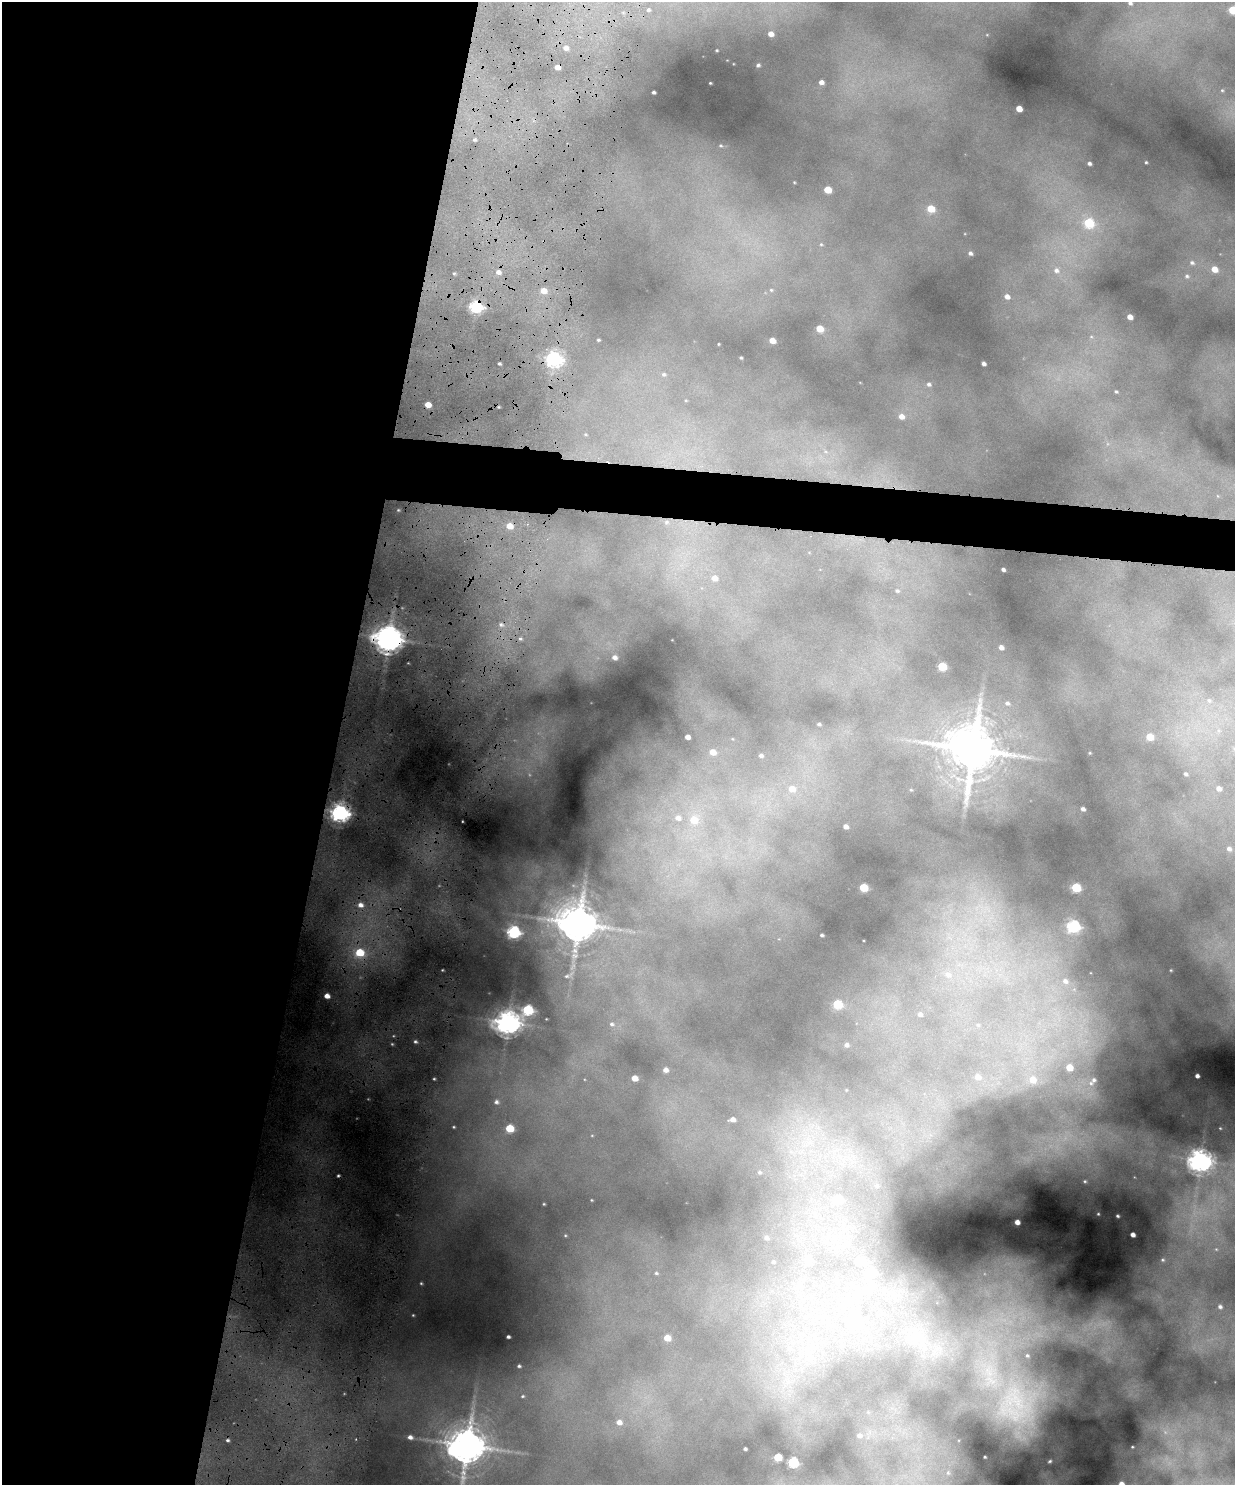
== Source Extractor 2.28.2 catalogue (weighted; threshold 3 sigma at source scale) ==
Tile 5 of 4 x 3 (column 1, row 2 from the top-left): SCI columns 1-1233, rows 1612-3094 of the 4931 x 4820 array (HDU 1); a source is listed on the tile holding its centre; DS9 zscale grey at full resolution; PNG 1237 x 1487 px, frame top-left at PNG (2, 2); no overlay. Shown black and unused: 30% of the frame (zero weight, under 4 of 8 exposures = <1% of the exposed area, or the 3 px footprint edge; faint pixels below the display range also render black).
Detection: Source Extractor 2.28.2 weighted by HDU 2 'WHT'; one run over the whole footprint, this tile lists its part. Background 0.606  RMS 0.017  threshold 0.0686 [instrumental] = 3 sigma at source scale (4.09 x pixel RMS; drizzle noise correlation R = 1.36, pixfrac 0.8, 0.05/0.05 arcsec/px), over >= 5 px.
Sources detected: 151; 1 too faint to see at this stretch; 1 cosmic-ray / hot-pixel residue — not listed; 1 inside a brighter listed object's ellipse — not listed separately; the other 148 listed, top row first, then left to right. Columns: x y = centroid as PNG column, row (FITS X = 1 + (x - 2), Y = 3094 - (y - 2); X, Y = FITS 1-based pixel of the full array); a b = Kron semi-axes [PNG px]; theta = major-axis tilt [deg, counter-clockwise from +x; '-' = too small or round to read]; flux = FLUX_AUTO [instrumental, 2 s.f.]
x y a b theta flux
1130 3 5 4 - 3.2
648 10 5 5 - 2.8
1233 10 6 5 - 60
771 34 5 4 - 9.8
566 48 5 5 - 7
717 50 3 2 - 1.1
758 65 5 3 - 2.5
557 67 4 4 - 8.6
821 82 4 4 - 6.8
710 83 2 2 - 1.1
1222 90 5 4 - 1.9
654 92 3 3 - 2.4
1019 109 5 4 - 16
475 140 4 3 - 2.1
721 146 4 3 - 1.4
1146 162 3 3 - 1.4
1089 163 4 3 - 3.5
828 190 5 5 - 31
931 209 5 5 - 34
1089 223 6 5 - 92
821 244 5 4 - 1.7
970 253 4 3 - 3.3
1192 263 8 6 -27 5
1214 269 6 6 - 18
1056 270 9 8 - 9.5
498 272 6 5 - 5.6
454 273 4 3 - 1.4
1187 276 7 5 12 3.7
771 290 5 4 - 1.7
543 291 5 5 - 15
1007 297 6 5 - 7.3
476 306 6 5 - 220
1130 317 5 4 - 11
820 329 5 4 - 30
598 340 4 3 - 1.7
772 340 5 4 - 14
718 344 3 2 - 0.95
741 358 3 2 - 1.3
554 359 7 6 - 410
499 363 3 2 - 2
983 364 4 3 - 4.3
664 374 6 5 - 2.6
929 384 6 5 - 3.7
1116 391 4 3 - 1.8
428 405 5 4 - 18
901 416 6 6 - 10
666 522 6 4 88 2.2
510 526 6 5 - 17
1003 570 4 3 - 3.4
714 578 6 6 - 9.3
897 591 4 4 - 2.1
501 624 7 5 -89 5.4
389 639 9 9 - 2300
520 639 6 4 -1 3.1
1001 647 4 4 - 5.7
614 657 4 4 - 4.9
942 666 5 5 - 62
1209 700 6 5 - 2.6
1007 703 6 4 -14 3.2
819 724 3 3 - 1.9
687 737 4 4 - 7.7
1150 737 5 5 - 28
973 749 19 13 83 6600
713 752 5 5 - 13
761 756 4 3 - 3
1185 774 4 3 - 2.8
792 789 7 6 - 12
1219 789 5 4 - 5.9
911 790 4 3 - 1
1083 809 4 3 - 4
340 813 7 6 - 760
678 818 6 5 - 5.3
694 820 7 6 - 22
846 826 4 4 - 5.8
1229 849 4 3 - 3.4
863 887 5 5 - 55
1076 888 5 5 - 82
360 905 8 7 - 9.9
578 924 12 11 - 3900
1074 926 6 5 - 210
514 932 6 6 - 260
822 935 3 3 - 2
360 952 7 6 - 53
948 974 8 7 - 5.9
566 976 5 4 - 1.9
1065 981 7 6 - 4.6
327 996 5 4 - 11
837 1004 5 5 - 73
528 1010 6 5 - 140
920 1014 4 3 - 3.8
508 1023 9 7 1 1400
612 1024 6 4 -15 2.7
415 1042 5 4 - 2.9
846 1045 4 3 - 3
1069 1067 7 6 - 27
665 1070 4 4 - 6.5
1197 1076 4 3 - 4.4
977 1077 5 5 - 7.5
635 1078 5 4 - 16
434 1079 4 2 - 1.6
1033 1080 9 9 - 22
1091 1083 9 8 - 11
496 1102 5 5 - 3.2
733 1119 5 4 - 8.4
454 1127 3 3 - 1.4
510 1128 5 5 - 54
1220 1128 3 2 - 0.94
1200 1161 8 7 - 1100
759 1172 6 5 - 2.3
1085 1181 5 4 - 2.1
877 1186 7 5 -7 2.9
837 1199 5 5 - 55
591 1200 3 2 - 0.92
544 1204 3 3 - 1.3
1098 1214 2 2 - 1.1
1117 1216 3 2 - 1.8
1017 1222 4 4 - 8.6
565 1235 5 3 - 1.3
1133 1235 4 4 - 7.5
766 1238 4 4 - 3.1
808 1259 5 4 - 23
1163 1260 4 3 - 1.2
860 1261 5 5 - 37
773 1262 3 3 - 1.7
871 1272 5 5 - 41
656 1273 4 4 - 1.9
421 1283 4 3 - 1.5
1220 1307 4 4 - 3.4
413 1315 3 3 - 1.2
508 1337 4 3 - 3.4
667 1338 5 4 - 24
920 1339 41 23 -55 110
790 1348 7 4 -19 4.4
1027 1355 7 6 - 3.6
519 1366 3 3 - 2.3
523 1396 4 3 - 1.5
619 1422 6 6 - 9.4
859 1435 6 5 - 4.5
410 1437 6 5 - 6.7
227 1440 5 4 - 2.9
467 1446 13 10 75 4000
1132 1447 3 2 - 1
745 1449 3 3 - 2.1
778 1457 5 4 - 66
985 1457 2 2 - 1.2
1050 1461 3 2 - 1.3
793 1462 5 5 - 140
1121 1484 4 4 - 13
Overlapping masked pixels (flux is a lower limit): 4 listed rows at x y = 557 67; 476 306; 389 639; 340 813
Isophote crosses this tile's border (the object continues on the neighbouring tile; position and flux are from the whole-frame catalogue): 3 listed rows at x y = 1130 3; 1233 10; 1121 1484